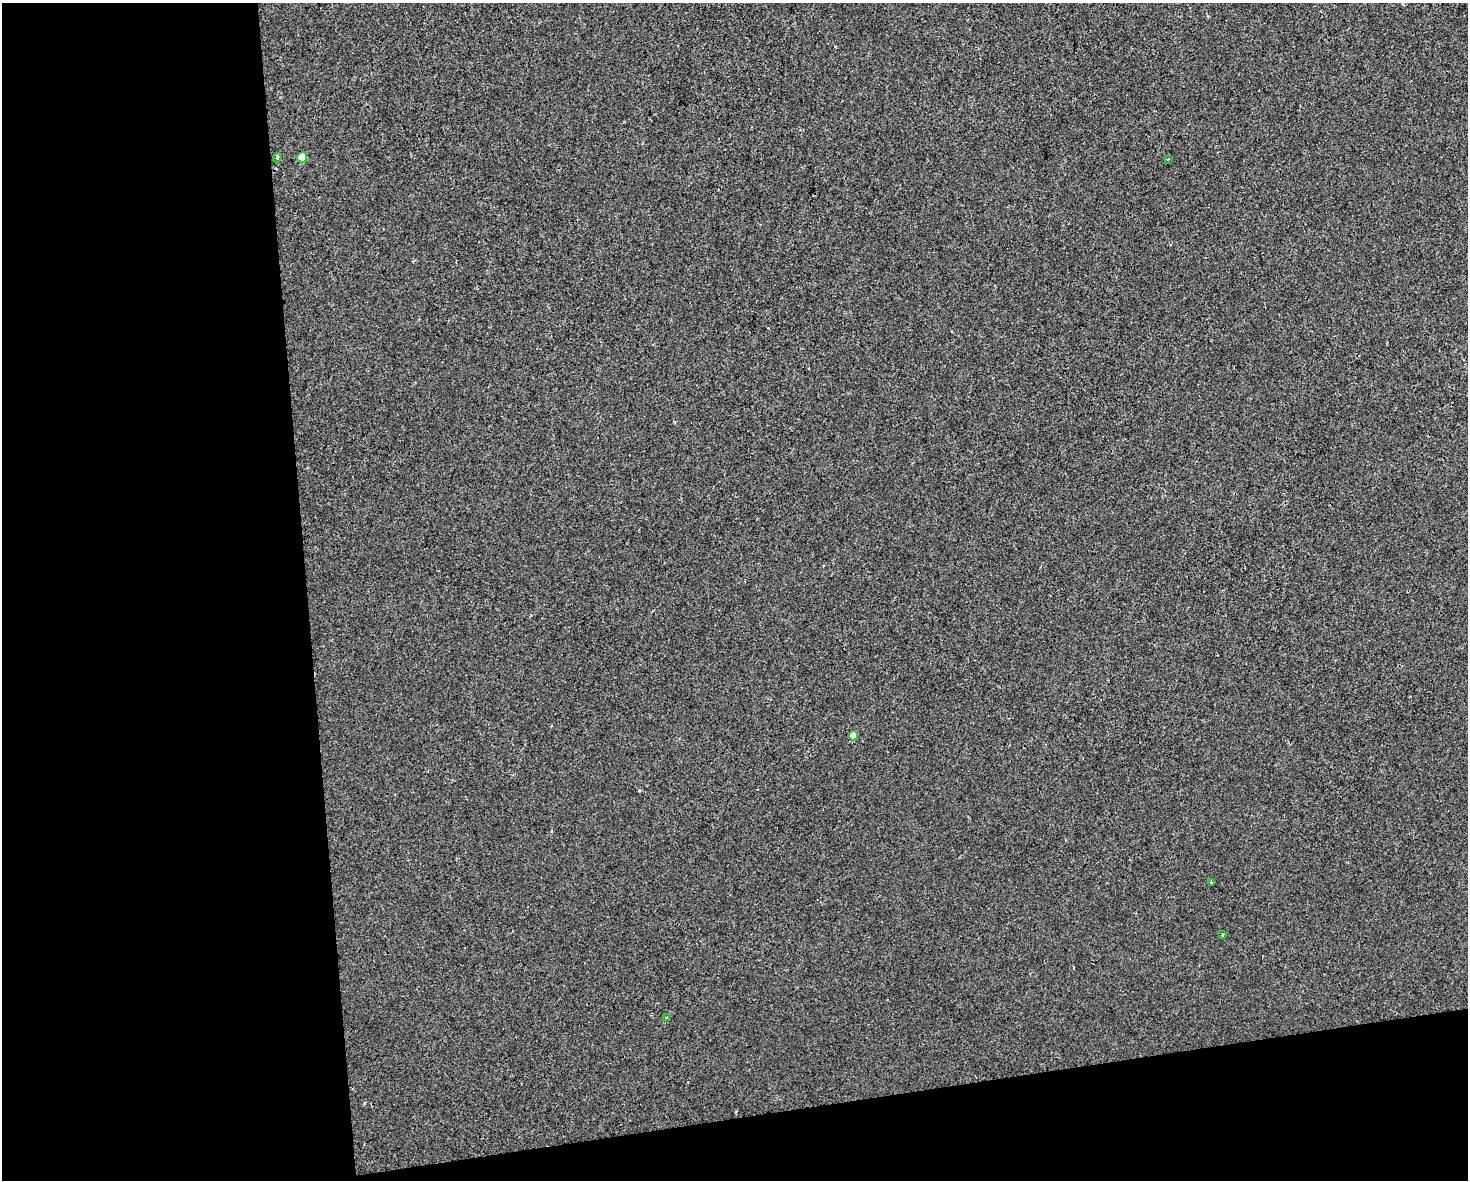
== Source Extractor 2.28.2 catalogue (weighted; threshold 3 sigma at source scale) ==
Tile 10 of 3 x 4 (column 1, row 4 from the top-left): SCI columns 17-1482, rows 1-1178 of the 4473 x 4711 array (HDU 1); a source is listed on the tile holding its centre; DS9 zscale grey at full resolution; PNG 1470 x 1182 px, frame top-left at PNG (2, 3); each listed source drawn as its Kron ellipse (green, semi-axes under 4 px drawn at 4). Shown black and unused: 27% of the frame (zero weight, under 2 of 3 exposures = <1% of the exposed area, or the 3 px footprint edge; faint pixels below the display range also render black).
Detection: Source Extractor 2.28.2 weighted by HDU 2 'WHT'; one run over the whole footprint, this tile lists its part. Background -6.59e-04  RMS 0.0042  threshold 0.0191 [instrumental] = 3 sigma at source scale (4.5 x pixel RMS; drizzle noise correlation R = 1.50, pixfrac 1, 0.0396/0.0396 arcsec/px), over >= 5 px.
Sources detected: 8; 1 cosmic-ray / hot-pixel residue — neither listed nor drawn; the other 7 listed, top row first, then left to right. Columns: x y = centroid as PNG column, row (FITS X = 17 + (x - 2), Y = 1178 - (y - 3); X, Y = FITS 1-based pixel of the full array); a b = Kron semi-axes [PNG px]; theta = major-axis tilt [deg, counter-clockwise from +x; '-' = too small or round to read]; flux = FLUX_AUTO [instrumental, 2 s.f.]
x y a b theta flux
302 157 5 5 - 8.8
277 158 5 4 - 0.91
1168 159 3 3 - 0.39
853 736 4 4 - 4.6
1212 882 3 2 - 0.51
1222 935 4 3 - 0.51
667 1017 3 2 - 1.5